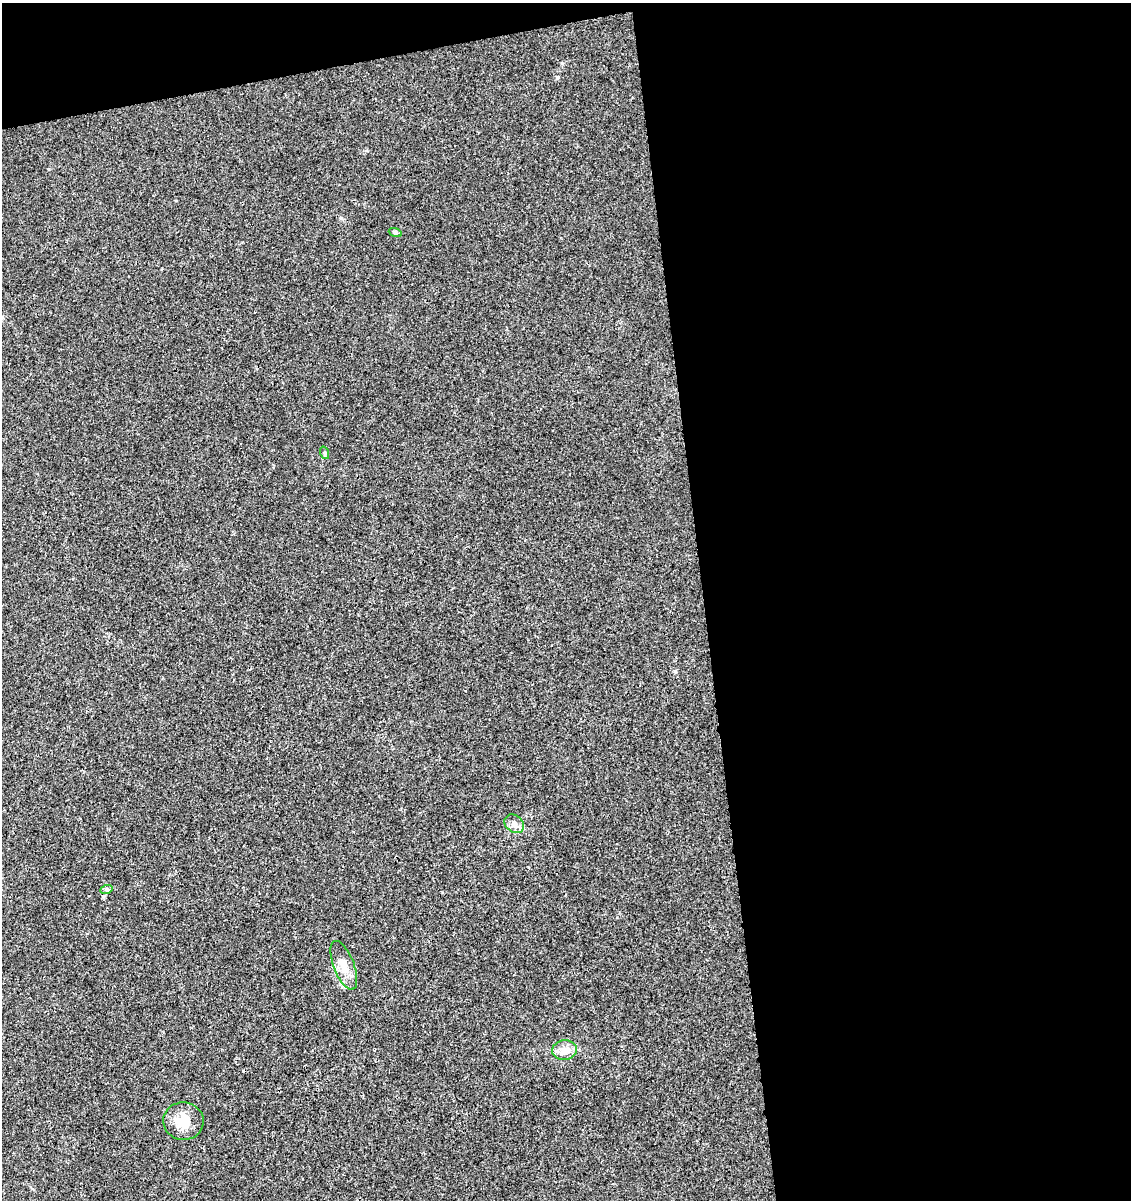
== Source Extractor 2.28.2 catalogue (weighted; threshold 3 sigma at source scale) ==
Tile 4 of 4 x 4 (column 4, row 1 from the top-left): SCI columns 3465-4593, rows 3651-4848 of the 4626 x 4904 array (HDU 1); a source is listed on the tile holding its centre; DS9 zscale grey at full resolution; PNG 1133 x 1202 px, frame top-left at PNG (2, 3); each listed source drawn as its Kron ellipse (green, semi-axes under 4 px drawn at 4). Shown black and unused: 41% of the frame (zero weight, under 3 of 4 exposures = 5% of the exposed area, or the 3 px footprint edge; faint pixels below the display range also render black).
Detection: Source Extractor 2.28.2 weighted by HDU 2 'WHT'; one run over the whole footprint, this tile lists its part. Background 0.00448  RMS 0.0026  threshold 0.0118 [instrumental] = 3 sigma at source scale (4.5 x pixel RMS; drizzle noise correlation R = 1.50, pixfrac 1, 0.0396/0.0396 arcsec/px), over >= 5 px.
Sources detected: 8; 1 cosmic-ray / hot-pixel residue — neither listed nor drawn; the other 7 listed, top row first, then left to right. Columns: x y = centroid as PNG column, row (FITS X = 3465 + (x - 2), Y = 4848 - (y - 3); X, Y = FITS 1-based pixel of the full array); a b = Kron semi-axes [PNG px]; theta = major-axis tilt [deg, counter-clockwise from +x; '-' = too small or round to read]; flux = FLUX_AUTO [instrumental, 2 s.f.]
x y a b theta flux
395 232 7 4 -19 0.4
325 453 6 4 -72 0.36
514 824 10 8 -40 1.4
106 890 6 4 19 0.44
344 965 26 10 -69 3.4
564 1050 12 10 7 2.1
183 1121 20 18 -1 6